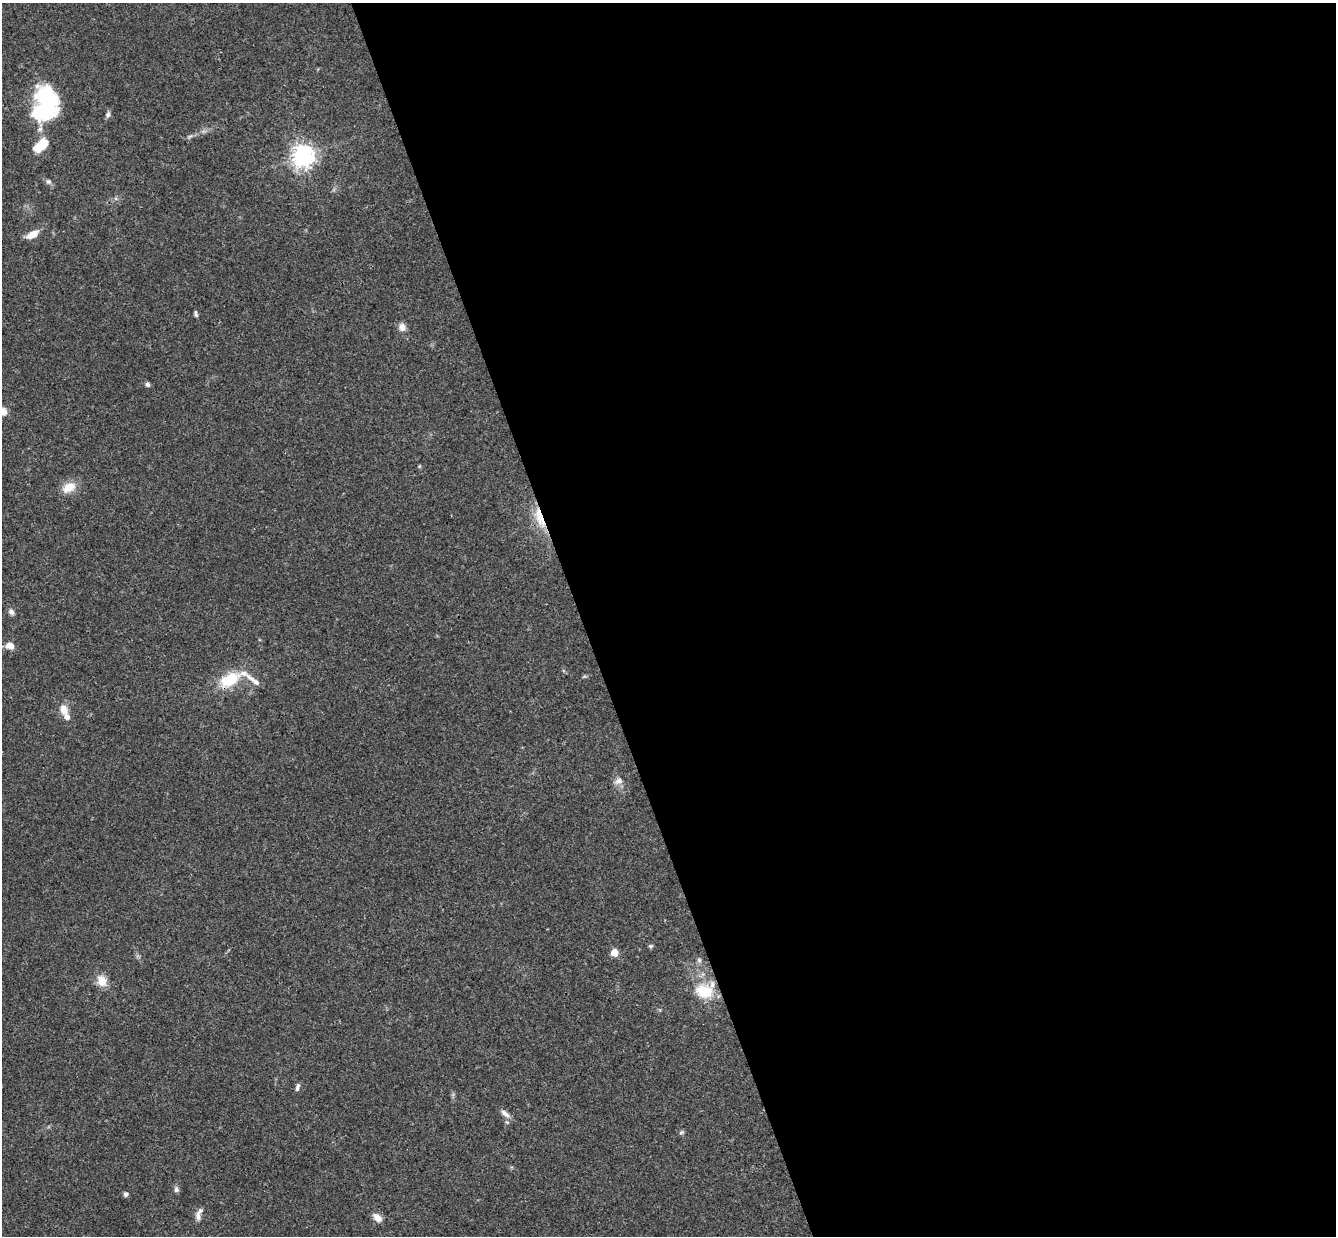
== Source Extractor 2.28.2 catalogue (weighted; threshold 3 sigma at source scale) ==
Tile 8 of 4 x 4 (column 4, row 2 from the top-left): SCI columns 4059-5392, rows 2763-3996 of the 5448 x 5402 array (HDU 1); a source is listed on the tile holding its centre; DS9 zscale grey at full resolution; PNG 1338 x 1238 px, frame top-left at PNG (2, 3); no overlay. Shown black and unused: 57% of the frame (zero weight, under 3 of 4 exposures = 6% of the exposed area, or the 3 px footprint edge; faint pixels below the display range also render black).
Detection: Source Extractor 2.28.2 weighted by HDU 2 'WHT'; one run over the whole footprint, this tile lists its part. Background 0.0769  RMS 0.0033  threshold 0.0149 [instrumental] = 3 sigma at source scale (4.5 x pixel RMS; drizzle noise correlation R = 1.50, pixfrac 1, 0.05/0.05 arcsec/px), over >= 5 px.
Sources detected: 36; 1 inside a brighter object's white glare — not listed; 3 inside a brighter listed object's ellipse — not listed separately; the other 32 listed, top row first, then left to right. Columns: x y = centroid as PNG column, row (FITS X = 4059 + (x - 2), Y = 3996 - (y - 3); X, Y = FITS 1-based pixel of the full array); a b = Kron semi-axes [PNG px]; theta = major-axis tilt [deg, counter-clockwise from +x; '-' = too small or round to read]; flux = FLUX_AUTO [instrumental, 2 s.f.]
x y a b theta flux
48 99 25 17 -58 30
108 115 9 6 77 0.91
190 136 9 3 31 0.7
40 146 16 9 38 8.8
303 156 8 7 - 240
48 181 7 6 - 0.89
32 234 16 8 28 3.4
196 314 9 4 -80 0.69
402 327 10 8 -79 2
148 384 6 5 - 0.82
3 412 8 7 - 2.6
69 487 18 12 30 4.8
541 518 31 11 -81 8
11 612 9 6 -40 1.1
10 646 10 8 -10 2.7
584 676 6 4 2 0.42
230 680 26 14 30 12
254 681 27 7 -37 3
64 709 14 9 -73 3.2
618 781 13 8 23 1.8
651 946 6 5 - 0.56
614 953 5 5 - 7.7
699 960 7 5 47 0.74
102 981 15 11 -65 4.2
705 991 25 19 -19 11
297 1087 10 4 78 0.9
505 1113 14 6 -37 1.8
681 1132 7 5 22 0.61
176 1189 8 6 -84 0.95
126 1194 6 5 - 0.94
198 1216 13 6 -88 1.6
377 1217 12 8 -43 2.5
Overlapping masked pixels (flux is a lower limit): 1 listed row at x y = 541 518
Isophote crosses this tile's border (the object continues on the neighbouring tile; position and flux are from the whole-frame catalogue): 1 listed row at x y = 3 412